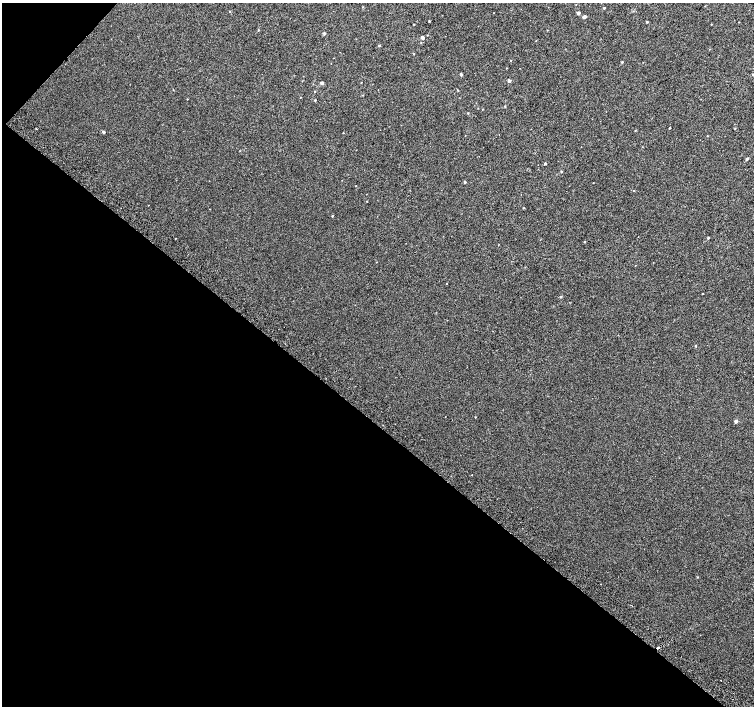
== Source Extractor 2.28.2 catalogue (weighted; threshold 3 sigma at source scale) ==
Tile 9 of 4 x 4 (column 1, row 3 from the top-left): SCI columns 34-1536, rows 1673-3079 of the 6074 x 6091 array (HDU 1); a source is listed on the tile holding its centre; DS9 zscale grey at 2 x 2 block average (1 PNG px = mean of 2 x 2 image px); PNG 756 x 708 px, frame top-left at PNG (2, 3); no overlay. Shown black and unused: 41% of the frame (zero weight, under 2 of 3 exposures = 2% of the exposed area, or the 3 px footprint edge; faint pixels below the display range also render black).
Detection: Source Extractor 2.28.2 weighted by HDU 2 'WHT'; one run over the whole footprint, this tile lists its part. Background 0.0071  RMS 0.0071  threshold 0.032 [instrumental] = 3 sigma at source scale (4.5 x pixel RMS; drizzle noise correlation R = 1.50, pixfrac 1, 0.0396/0.0396 arcsec/px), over >= 5 px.
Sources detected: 50; all 50 listed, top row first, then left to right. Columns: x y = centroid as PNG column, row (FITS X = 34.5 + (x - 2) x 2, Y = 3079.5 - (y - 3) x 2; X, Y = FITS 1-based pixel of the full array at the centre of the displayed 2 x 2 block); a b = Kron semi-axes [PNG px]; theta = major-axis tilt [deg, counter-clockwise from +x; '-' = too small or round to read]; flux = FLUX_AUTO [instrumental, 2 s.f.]
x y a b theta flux
604 8 2 2 - 1.5
229 11 2 2 - 0.75
578 13 3 2 - 3.5
584 17 4 2 - 4.2
429 21 2 2 - 1.1
647 22 2 2 - 1.3
711 24 2 2 - 0.75
414 25 2 2 - 0.7
258 30 3 2 - 0.86
324 33 2 2 - 2.4
427 35 2 2 - 0.51
422 37 3 2 - 4.1
379 45 3 2 - 1.3
414 54 3 2 - 0.67
622 62 2 2 - 1.5
461 74 2 2 - 2.6
753 74 3 2 - 0.83
509 80 2 2 - 5.2
361 82 2 2 - 0.53
322 83 2 2 - 5
458 90 2 2 - 0.87
314 91 2 2 - 0.86
300 97 2 2 - 0.51
187 99 2 2 - 0.6
315 100 3 2 - 0.95
483 109 2 2 - 0.62
468 113 2 2 - 0.86
670 128 2 2 - 2.9
635 130 3 2 - 0.72
104 132 3 2 - 2.6
343 133 2 2 - 0.54
707 136 2 2 - 0.63
747 159 3 2 - 2.5
545 164 2 2 - 2.1
561 172 3 2 - 1
465 182 2 2 - 2.3
523 208 2 2 - 0.71
332 216 2 2 - 1.1
708 238 3 2 - 1.2
584 242 2 2 - 1
376 262 2 2 - 0.52
703 294 2 2 - 0.63
561 297 3 2 - 1.7
695 346 2 2 - 1.2
475 417 2 2 - 0.74
736 421 2 2 - 6.4
472 475 2 2 - 3.1
697 577 2 2 - 0.95
658 647 2 2 - 8
721 680 2 2 - 0.61
Overlapping masked pixels (flux is a lower limit): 1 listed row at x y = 658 647
Isophote crosses this tile's border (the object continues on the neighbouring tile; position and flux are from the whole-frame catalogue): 1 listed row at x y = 753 74
Diffuse or blended objects may show on this block-average render without a row.